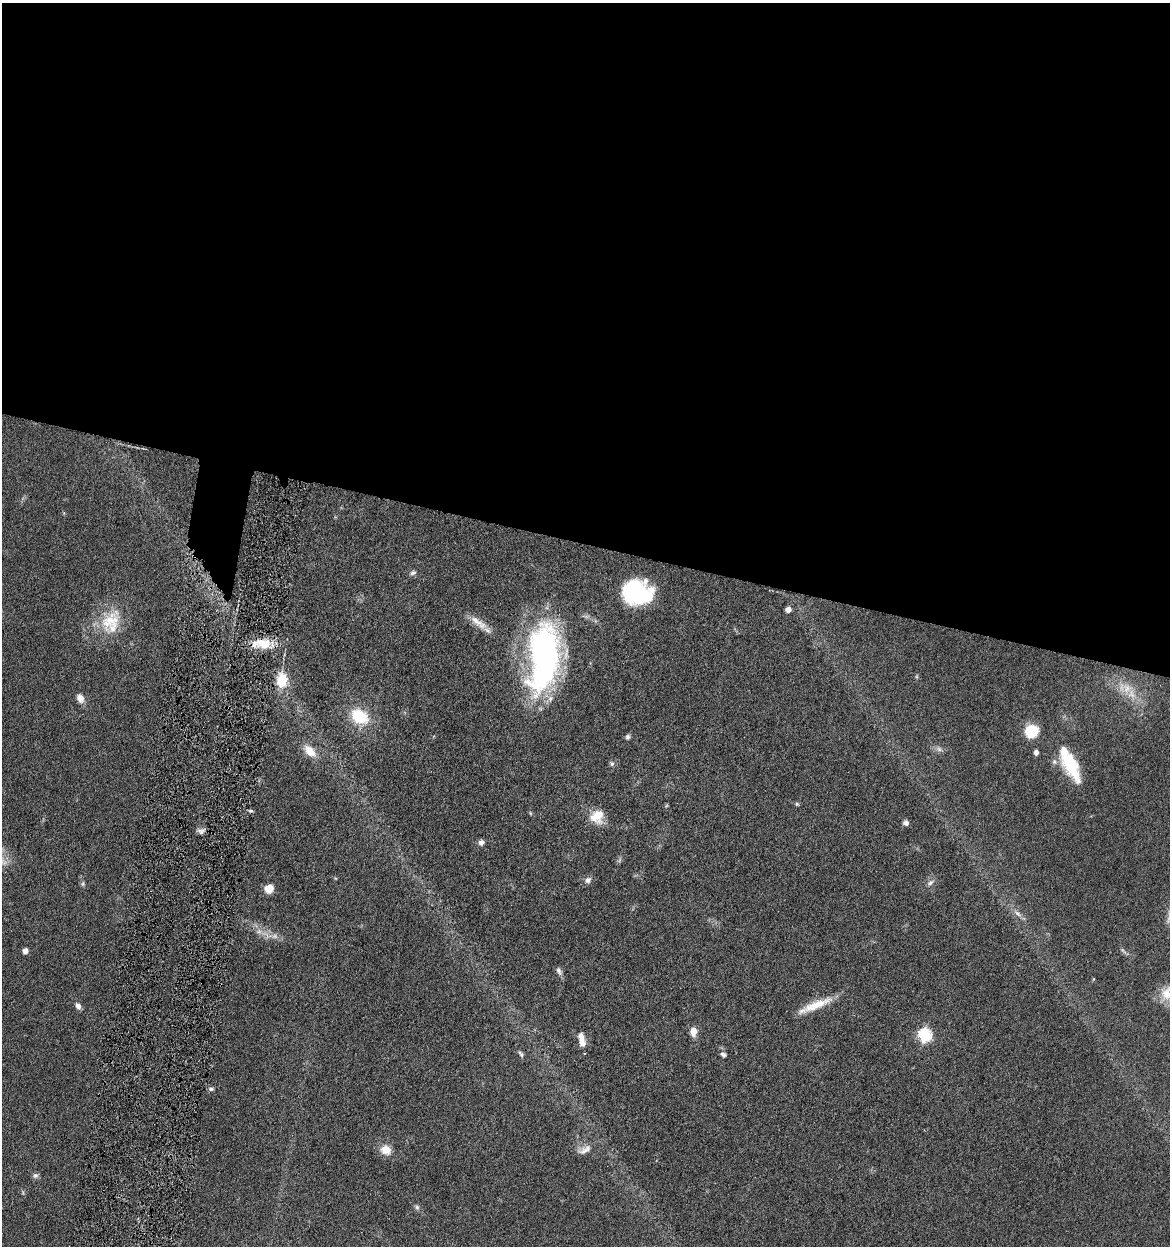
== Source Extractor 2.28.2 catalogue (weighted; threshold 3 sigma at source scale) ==
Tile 3 of 4 x 4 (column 3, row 1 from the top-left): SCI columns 2580-3747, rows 3735-4978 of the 5040 x 4982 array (HDU 1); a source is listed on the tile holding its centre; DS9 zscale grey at full resolution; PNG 1172 x 1248 px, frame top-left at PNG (2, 3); no overlay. Shown black and unused: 44% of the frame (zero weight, under 4 of 8 exposures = <1% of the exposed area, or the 3 px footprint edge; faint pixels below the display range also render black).
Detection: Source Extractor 2.28.2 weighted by HDU 2 'WHT'; one run over the whole footprint, this tile lists its part. Background 0.042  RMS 0.0046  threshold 0.0189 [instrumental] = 3 sigma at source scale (4.09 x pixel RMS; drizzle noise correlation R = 1.36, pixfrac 0.8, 0.05/0.05 arcsec/px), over >= 5 px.
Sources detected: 52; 2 inside a brighter object's white glare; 1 cosmic-ray / hot-pixel residue — not listed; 3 inside a brighter listed object's ellipse — not listed separately; the other 46 listed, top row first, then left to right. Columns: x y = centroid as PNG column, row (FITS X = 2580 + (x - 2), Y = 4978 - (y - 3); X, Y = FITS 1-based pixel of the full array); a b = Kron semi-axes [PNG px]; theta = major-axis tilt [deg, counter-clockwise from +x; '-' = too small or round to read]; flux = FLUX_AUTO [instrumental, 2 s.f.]
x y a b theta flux
413 573 8 6 19 1.3
637 592 27 23 -14 44
788 610 5 4 - 3.4
110 621 34 19 42 16
478 622 30 8 -36 5.8
262 643 26 12 -5 11
541 661 85 35 84 110
282 680 14 10 85 12
1127 688 15 13 1 6.2
80 698 12 8 -59 2.8
359 716 19 13 -32 18
1031 731 11 10 - 16
628 737 7 6 - 1.1
939 749 7 7 - 1.3
310 751 17 10 -44 6.3
1036 752 4 4 - 2.1
612 764 7 5 67 0.99
1070 765 37 15 -62 20
797 804 5 4 - 0.59
597 816 18 16 59 7.5
906 823 6 6 - 1.7
201 831 10 6 -13 1.6
481 843 7 6 - 1.7
588 880 10 8 47 1.7
930 883 9 6 44 1.4
83 884 7 5 71 0.78
269 889 10 9 - 5
1018 914 12 5 -39 2
259 932 8 7 - 1.9
275 936 9 7 0 1.9
25 951 5 4 - 2.9
1123 951 12 3 -45 0.93
559 971 11 6 -65 1.4
1168 994 26 17 -35 9.5
816 1005 43 9 23 10
78 1006 8 5 -63 1.9
693 1031 10 7 87 3.8
925 1035 6 6 - 67
581 1037 12 8 -74 3
521 1054 10 4 -55 1
723 1054 6 5 - 1.2
211 1089 7 5 8 0.97
386 1150 11 9 -27 5.9
585 1150 21 8 27 3.4
35 1175 8 7 - 1.2
417 1207 7 6 - 0.97
Isophote crosses this tile's border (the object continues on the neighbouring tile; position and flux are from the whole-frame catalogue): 1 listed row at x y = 1168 994